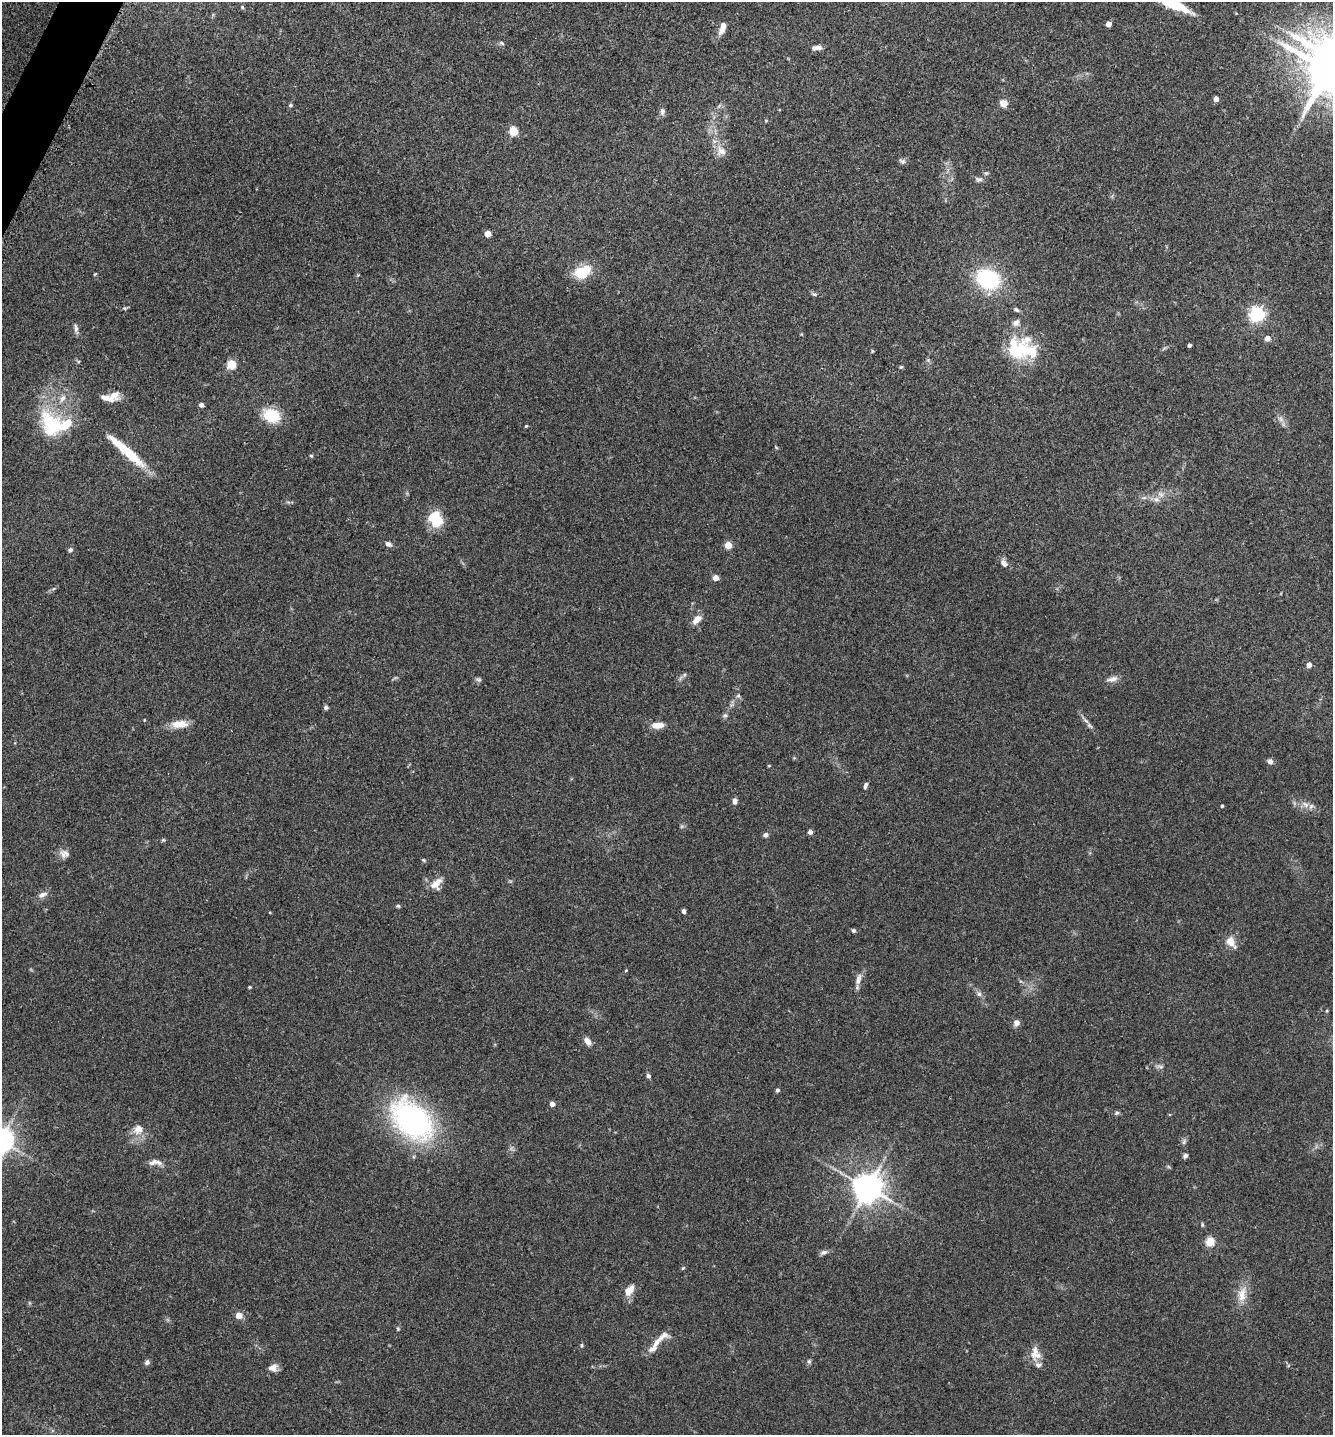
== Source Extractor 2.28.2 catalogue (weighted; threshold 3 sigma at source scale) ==
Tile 11 of 4 x 4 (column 3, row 3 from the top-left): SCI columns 2825-4155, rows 1464-2896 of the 5793 x 5786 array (HDU 1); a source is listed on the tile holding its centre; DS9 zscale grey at full resolution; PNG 1335 x 1437 px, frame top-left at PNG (2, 2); no overlay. Shown black and unused: <1% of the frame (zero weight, under 3 of 4 exposures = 2% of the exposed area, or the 3 px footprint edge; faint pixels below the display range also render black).
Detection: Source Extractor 2.28.2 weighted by HDU 2 'WHT'; one run over the whole footprint, this tile lists its part. Background 0.0752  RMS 0.0058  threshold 0.026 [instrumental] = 3 sigma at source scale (4.5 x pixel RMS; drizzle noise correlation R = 1.50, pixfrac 1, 0.05/0.05 arcsec/px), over >= 5 px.
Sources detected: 117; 2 inside a brighter object's white glare — not listed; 9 inside a brighter listed object's ellipse — not listed separately; the other 106 listed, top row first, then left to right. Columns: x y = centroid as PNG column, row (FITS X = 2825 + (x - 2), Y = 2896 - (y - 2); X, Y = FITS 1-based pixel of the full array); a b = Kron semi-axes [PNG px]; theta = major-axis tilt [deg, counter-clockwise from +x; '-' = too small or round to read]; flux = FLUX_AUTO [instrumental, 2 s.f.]
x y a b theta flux
1175 5 32 9 -22 20
242 7 5 4 - 0.66
1108 24 4 4 - 5.4
722 28 16 6 70 5.1
502 43 6 4 -45 0.81
816 48 12 5 8 2.9
1329 70 16 11 -30 2600
1216 99 4 4 - 3.5
1003 103 5 5 - 11
291 105 5 4 - 0.92
662 111 10 7 85 1.8
513 131 5 5 - 28
721 151 14 13 - 5.5
902 161 9 7 -17 1.5
979 179 11 6 -2 1.8
488 234 4 4 - 7.5
582 272 21 15 27 14
95 274 5 3 - 0.48
988 279 27 21 -24 42
814 294 7 5 -20 1.1
124 308 7 5 -11 0.81
1016 310 8 5 -32 1.2
1257 314 6 6 - 160
1016 323 11 8 35 2.8
76 328 12 5 -84 2
1267 338 5 4 - 4.3
1189 345 3 3 - 1.4
1021 350 35 24 26 32
928 360 5 5 - 0.9
231 364 5 5 - 30
901 367 5 4 - 0.65
107 398 26 7 -8 5.7
201 405 5 5 - 1.6
272 415 21 16 -24 16
1281 419 9 6 -37 2.2
52 426 42 28 -59 37
526 426 3 3 - 0.72
129 453 48 9 -41 22
311 456 5 4 - 0.67
1156 499 10 7 -10 3
433 517 19 12 74 13
388 544 7 6 - 2.2
728 545 5 4 - 15
70 550 6 6 - 1.3
1004 563 11 7 -52 2.7
715 578 4 4 - 5.7
697 619 12 7 44 5
1309 665 5 4 - 3.9
684 675 6 4 71 0.81
478 679 10 4 -5 1.1
1112 679 16 7 15 3.2
738 696 6 4 18 0.79
326 707 5 5 - 1.3
725 716 8 5 46 1.3
179 724 22 10 5 7.1
658 725 12 6 1 6.9
1090 726 10 5 -45 1.7
1270 761 6 6 - 2.1
769 766 4 3 - 0.63
865 785 8 5 72 1.4
734 801 8 5 -88 1.8
1305 804 11 7 -45 3.2
1222 806 3 3 - 0.79
810 832 4 4 - 2.7
765 835 5 5 - 1.8
163 840 6 4 17 0.68
64 854 13 11 -10 3.4
423 860 5 4 - 0.65
436 884 18 11 46 6.1
42 895 14 6 22 2.9
398 906 5 4 - 0.85
684 911 4 3 - 2.1
853 931 5 4 - 1.1
1231 942 15 9 -58 6
626 970 4 3 - 0.49
858 979 18 7 72 3.6
250 987 3 3 - 0.76
979 994 7 6 - 1.6
1016 1023 7 7 - 2.7
587 1041 11 7 -50 3.2
1160 1066 10 3 -15 1.3
648 1076 5 4 - 1.5
777 1090 4 4 - 1.4
552 1104 4 4 - 4.1
1117 1113 7 4 26 1.1
412 1120 49 32 -43 120
138 1129 14 12 34 6.2
1184 1142 8 5 71 1.3
1185 1156 6 5 - 1.8
153 1162 12 7 25 2.5
840 1172 7 4 -70 1
868 1188 8 8 - 990
1202 1225 7 3 -82 0.71
1210 1242 5 5 - 31
824 1252 10 6 20 1.8
683 1268 5 4 - 0.63
629 1290 13 9 53 6
1242 1294 24 12 79 8.2
239 1315 4 4 - 9.4
398 1329 5 4 - 0.6
659 1340 34 7 43 7
582 1345 5 4 - 0.76
1035 1352 21 8 81 5.3
809 1361 6 6 - 0.99
147 1362 7 5 46 1.7
273 1368 11 8 14 3.9
Isophote crosses this tile's border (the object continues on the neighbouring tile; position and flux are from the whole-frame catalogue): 2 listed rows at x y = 1175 5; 1329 70